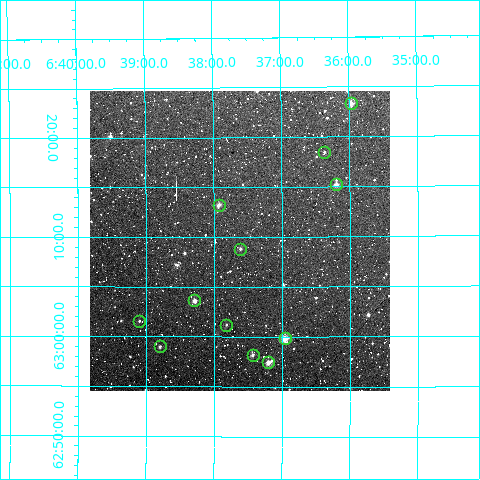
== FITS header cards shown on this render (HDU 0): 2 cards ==
NAXIS1  =                  300
NAXIS2  =                  300

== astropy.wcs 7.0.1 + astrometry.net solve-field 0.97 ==
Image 300 x 300 px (HDU 0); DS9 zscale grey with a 90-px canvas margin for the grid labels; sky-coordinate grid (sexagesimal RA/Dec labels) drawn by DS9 from the SOLVED WCS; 12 Tycho-2 reference stars matched to detected sources circled (green)
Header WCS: RA---TAN/DEC--TAN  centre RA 06:37:37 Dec +63:10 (99.41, +63.16 deg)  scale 6 arcsec/px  FOV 30.0' x 30.0'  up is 0 deg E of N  parity normal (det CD < 0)
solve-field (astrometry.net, Tycho-2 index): VERIFIED the header's WCS against the Tycho-2 star catalogue (12 matches, 0 conflicts) and refined it, rather than solving blind
Solved WCS: RA---TAN-SIP/DEC--TAN-SIP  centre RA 06:37:37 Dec +63:10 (99.41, +63.16 deg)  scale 5.97 arcsec/px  FOV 29.9' x 30.1'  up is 0 deg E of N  parity normal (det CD < 0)
The solver's refit moves the header's centre by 0.26 arcsec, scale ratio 0.9956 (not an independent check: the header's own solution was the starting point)
Tycho-2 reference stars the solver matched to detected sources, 12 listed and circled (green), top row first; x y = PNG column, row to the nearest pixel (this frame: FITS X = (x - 90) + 1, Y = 300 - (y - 91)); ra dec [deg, ICRS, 3 dp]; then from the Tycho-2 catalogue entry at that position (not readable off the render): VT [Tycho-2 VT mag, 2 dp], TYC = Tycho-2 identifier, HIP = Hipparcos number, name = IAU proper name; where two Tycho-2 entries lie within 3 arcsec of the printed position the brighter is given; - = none
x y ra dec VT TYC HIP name
351 103 98.992 +63.389 10.98 4101-702-1 - -
324 152 99.092 +63.308 12.51 4101-356-1 - -
336 184 99.049 +63.253 11.19 4101-304-1 - -
219 205 99.482 +63.220 11.24 4101-316-1 - -
240 249 99.403 +63.147 12.56 4101-324-1 - -
194 300 99.572 +63.060 11.33 4101-357-1 - -
139 321 99.775 +63.026 12.40 4101-419-1 - -
226 325 99.455 +63.020 12.44 4101-322-1 - -
285 338 99.240 +62.997 9.67 4101-434-1 - -
160 346 99.700 +62.983 11.88 4101-590-1 - -
253 355 99.359 +62.970 11.89 4101-647-1 - -
268 362 99.300 +62.957 10.56 4101-510-1 - -